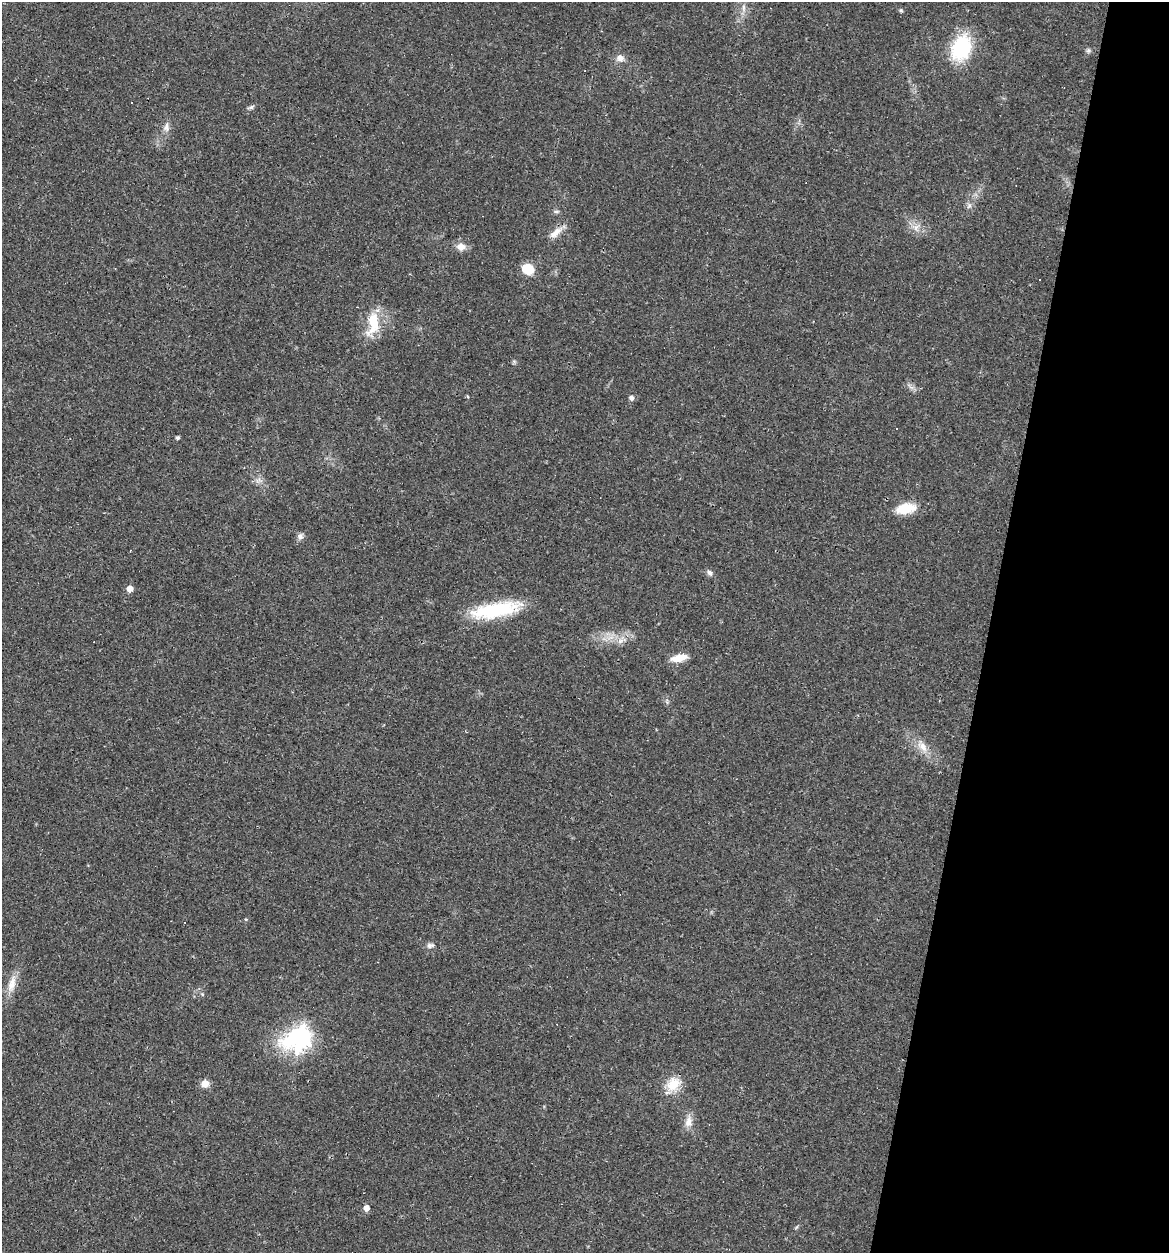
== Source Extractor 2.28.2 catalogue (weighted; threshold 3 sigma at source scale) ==
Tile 8 of 4 x 4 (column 4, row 2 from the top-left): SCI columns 3778-4944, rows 2576-3826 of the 5079 x 5086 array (HDU 1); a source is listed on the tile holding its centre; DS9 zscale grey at full resolution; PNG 1171 x 1255 px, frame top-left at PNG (2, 2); no overlay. Shown black and unused: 15% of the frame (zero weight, under 2 of 3 exposures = <1% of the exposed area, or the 3 px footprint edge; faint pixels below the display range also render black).
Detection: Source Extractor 2.28.2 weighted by HDU 2 'WHT'; one run over the whole footprint, this tile lists its part. Background 0.0227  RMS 0.0044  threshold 0.0197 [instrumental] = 3 sigma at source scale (4.5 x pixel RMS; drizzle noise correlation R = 1.50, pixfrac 1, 0.05/0.05 arcsec/px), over >= 5 px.
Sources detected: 40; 6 cosmic-ray / hot-pixel residue — not listed; the other 34 listed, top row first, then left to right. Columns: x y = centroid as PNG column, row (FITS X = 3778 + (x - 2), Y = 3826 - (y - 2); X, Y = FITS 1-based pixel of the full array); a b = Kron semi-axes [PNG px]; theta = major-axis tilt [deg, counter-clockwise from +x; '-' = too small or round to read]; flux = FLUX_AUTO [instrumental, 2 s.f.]
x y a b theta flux
743 7 10 4 -90 1.5
901 10 5 5 - 0.59
961 48 25 18 70 31
1088 50 7 5 69 0.92
620 58 9 8 - 2.6
251 107 8 5 35 0.93
166 127 12 7 -90 2.2
969 206 8 4 37 0.94
556 211 8 4 0 0.83
916 228 7 6 - 1.8
556 233 20 8 41 4.2
461 247 11 9 -11 3.5
528 269 11 9 -27 9.2
1040 280 3 3 - 1.6
373 323 33 15 82 13
467 396 4 3 - 0.48
631 398 5 5 - 1.7
177 438 4 4 - 0.95
906 508 22 11 10 10
300 536 9 8 - 1.5
710 573 10 6 -57 1.4
130 589 5 5 - 3.5
495 610 58 15 10 29
621 641 9 6 20 1.9
679 658 19 8 11 5.8
922 747 16 9 -52 4.4
430 945 10 7 12 1.5
11 987 13 10 71 4
202 994 5 4 - 0.52
301 1037 13 10 35 150
205 1083 9 8 - 3.6
673 1084 21 16 56 8.3
688 1122 16 9 87 3.7
367 1208 5 5 - 2.9